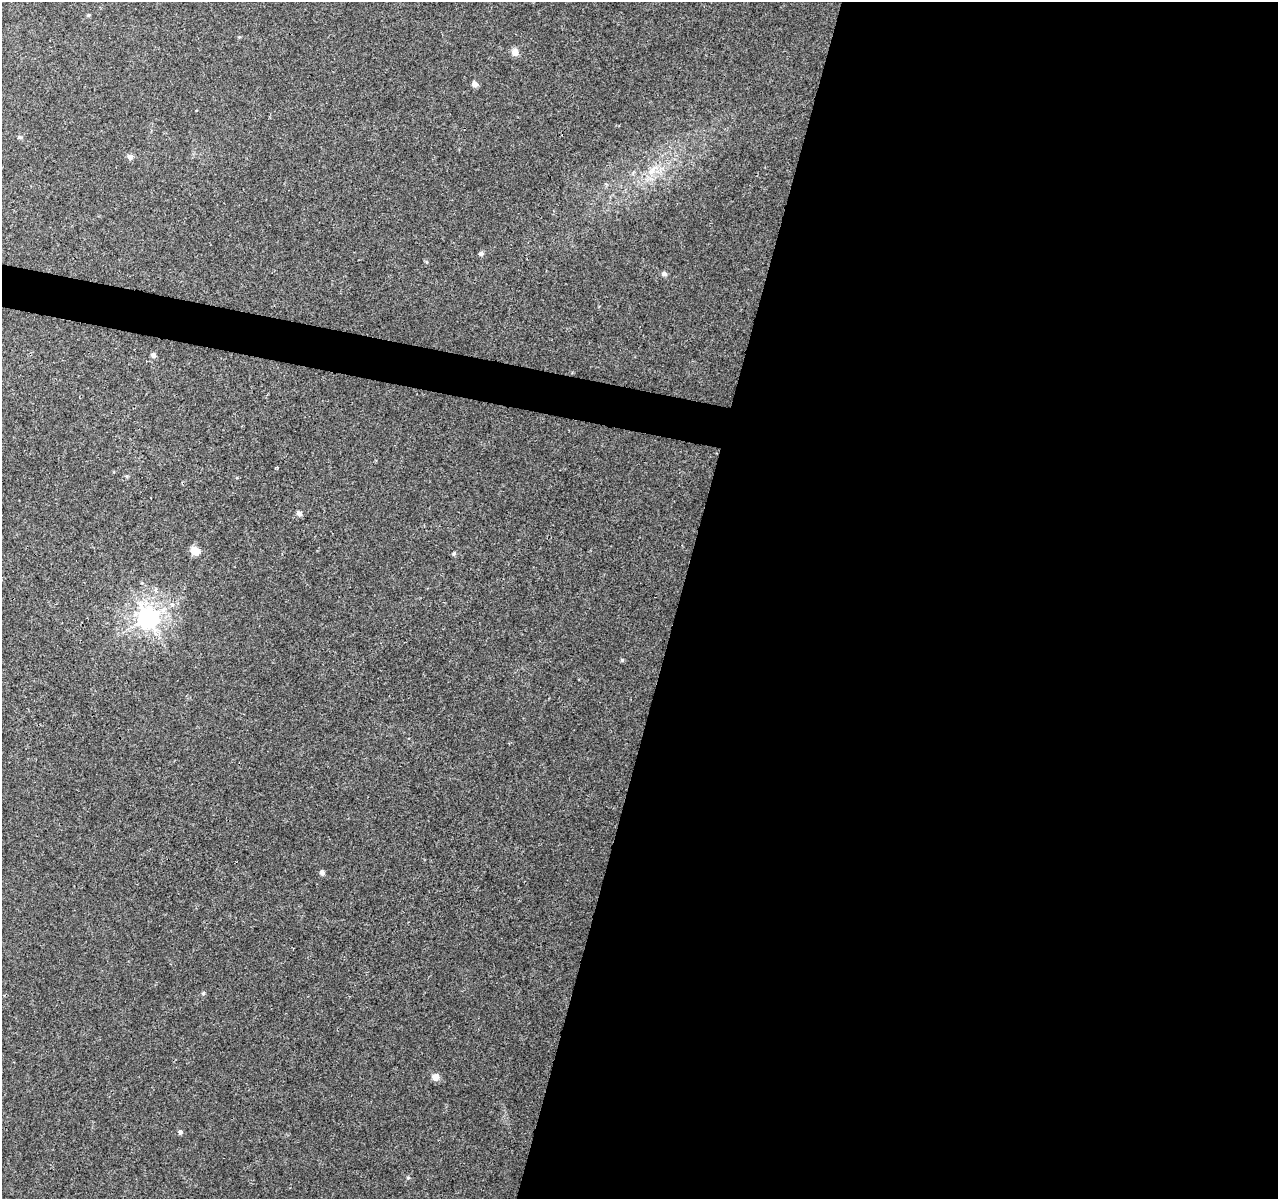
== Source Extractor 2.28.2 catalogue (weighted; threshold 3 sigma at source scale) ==
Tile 12 of 4 x 4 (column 4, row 3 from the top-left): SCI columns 3836-5111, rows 1484-2680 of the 5117 x 5298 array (HDU 1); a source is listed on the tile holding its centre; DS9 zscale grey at full resolution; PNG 1280 x 1201 px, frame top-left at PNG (2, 2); no overlay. Shown black and unused: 49% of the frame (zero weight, under 3 of 4 exposures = <1% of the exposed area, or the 3 px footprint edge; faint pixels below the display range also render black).
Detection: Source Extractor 2.28.2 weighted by HDU 2 'WHT'; one run over the whole footprint, this tile lists its part. Background 0.0078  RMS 0.0023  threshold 0.0102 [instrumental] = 3 sigma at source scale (4.5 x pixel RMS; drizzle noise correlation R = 1.50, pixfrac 1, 0.0396/0.0396 arcsec/px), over >= 5 px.
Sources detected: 20; all 20 listed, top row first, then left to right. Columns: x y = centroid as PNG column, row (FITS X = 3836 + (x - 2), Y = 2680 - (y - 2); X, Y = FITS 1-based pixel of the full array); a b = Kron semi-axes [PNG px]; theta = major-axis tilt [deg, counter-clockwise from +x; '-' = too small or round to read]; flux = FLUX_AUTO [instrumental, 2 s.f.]
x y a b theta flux
88 15 5 5 - 0.24
515 52 8 7 - 1.5
475 84 6 6 - 0.99
20 137 6 5 - 0.37
130 157 7 7 - 0.81
653 170 21 7 48 2.7
481 254 7 6 - 0.52
664 274 6 5 - 0.71
153 355 6 5 - 0.74
299 513 7 6 - 0.8
195 551 7 6 - 3.4
454 554 5 4 - 0.36
156 590 6 4 -73 0.4
148 618 8 7 - 170
622 660 6 3 72 0.24
322 873 6 6 - 0.66
203 993 6 5 - 0.34
435 1077 7 7 - 1.7
180 1132 6 5 - 0.42
408 1178 5 3 - 0.25